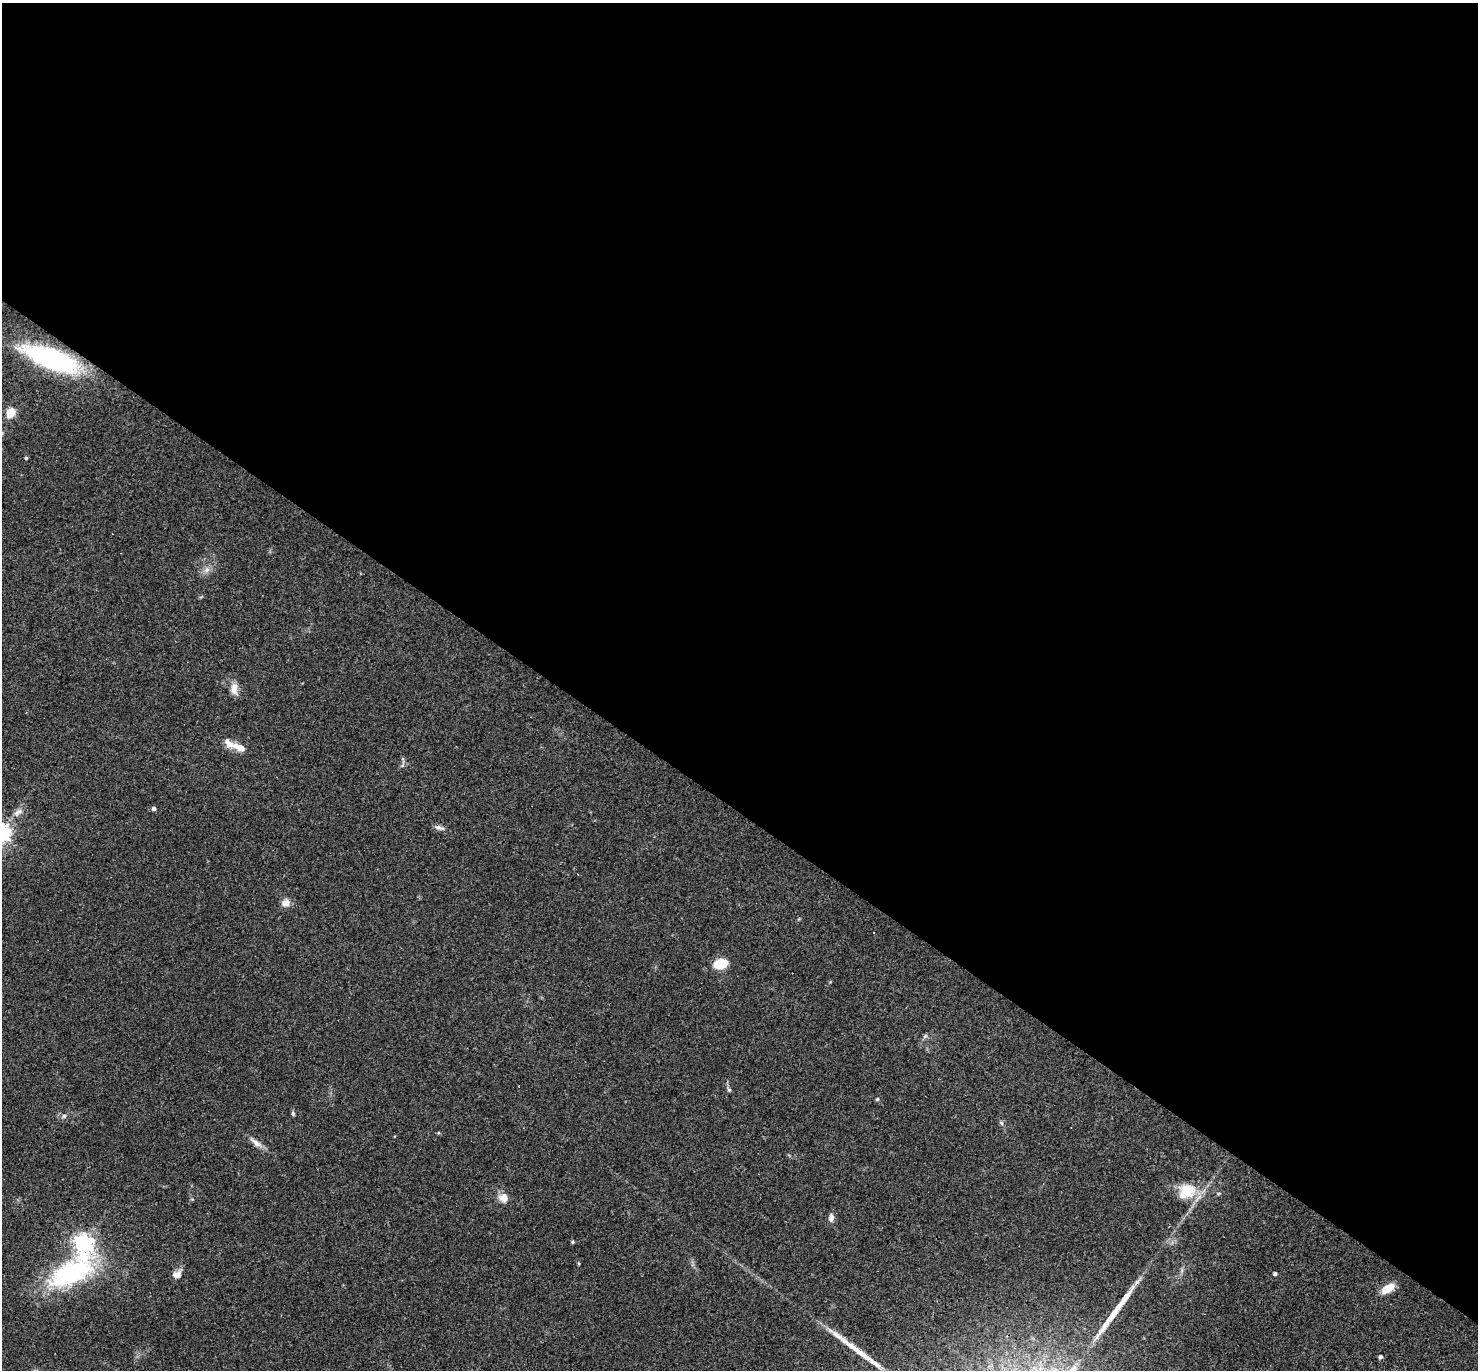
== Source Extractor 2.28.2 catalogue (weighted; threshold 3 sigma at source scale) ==
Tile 3 of 4 x 4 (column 3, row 1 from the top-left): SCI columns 2951-4426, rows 4392-5759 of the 5901 x 5907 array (HDU 1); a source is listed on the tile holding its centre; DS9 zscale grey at full resolution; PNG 1480 x 1372 px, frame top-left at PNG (2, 3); no overlay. Shown black and unused: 59% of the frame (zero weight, under 3 of 4 exposures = <1% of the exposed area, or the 3 px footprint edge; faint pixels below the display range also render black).
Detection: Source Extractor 2.28.2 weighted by HDU 2 'WHT'; one run over the whole footprint, this tile lists its part. Background 0.0572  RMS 0.0052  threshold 0.0232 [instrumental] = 3 sigma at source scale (4.5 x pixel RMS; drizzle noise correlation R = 1.50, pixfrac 1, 0.05/0.05 arcsec/px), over >= 5 px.
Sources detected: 35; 2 cosmic-ray / hot-pixel residue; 2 long thin detections or spike segments (spike, bleed or trail) — not listed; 2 inside a brighter listed object's ellipse — not listed separately; the other 29 listed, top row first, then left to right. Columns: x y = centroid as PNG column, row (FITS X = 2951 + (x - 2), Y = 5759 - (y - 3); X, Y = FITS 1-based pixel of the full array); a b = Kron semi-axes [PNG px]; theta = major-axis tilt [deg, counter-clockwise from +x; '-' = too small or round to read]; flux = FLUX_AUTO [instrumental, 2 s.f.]
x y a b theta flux
50 359 55 17 -20 81
10 412 5 5 - 24
26 458 4 4 - 0.62
207 570 8 7 - 2.3
234 689 17 9 -89 4.2
239 747 20 8 -24 6
154 808 5 5 - 1.5
18 812 15 6 31 2.8
440 828 14 6 -14 2
286 903 10 9 - 3.3
720 964 15 10 15 11
925 1036 7 4 45 0.95
729 1090 5 4 - 1.1
877 1099 4 4 - 0.68
293 1113 6 5 - 0.81
64 1116 6 6 - 1.1
1002 1123 6 4 -70 0.77
256 1143 16 7 -36 3.5
1186 1191 21 18 22 15
1219 1193 6 3 19 0.61
503 1198 11 10 - 4.6
831 1218 10 6 86 2.3
573 1242 5 4 - 0.63
83 1244 8 7 - 250
71 1274 56 26 29 69
177 1274 12 9 13 3.1
1275 1274 4 4 - 1.1
1388 1288 13 7 31 9
1381 1357 4 4 - 1.4
Overlapping masked pixels (flux is a lower limit): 1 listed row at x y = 50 359
Isophote crosses this tile's border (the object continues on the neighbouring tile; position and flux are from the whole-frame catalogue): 2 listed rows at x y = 50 359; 10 412